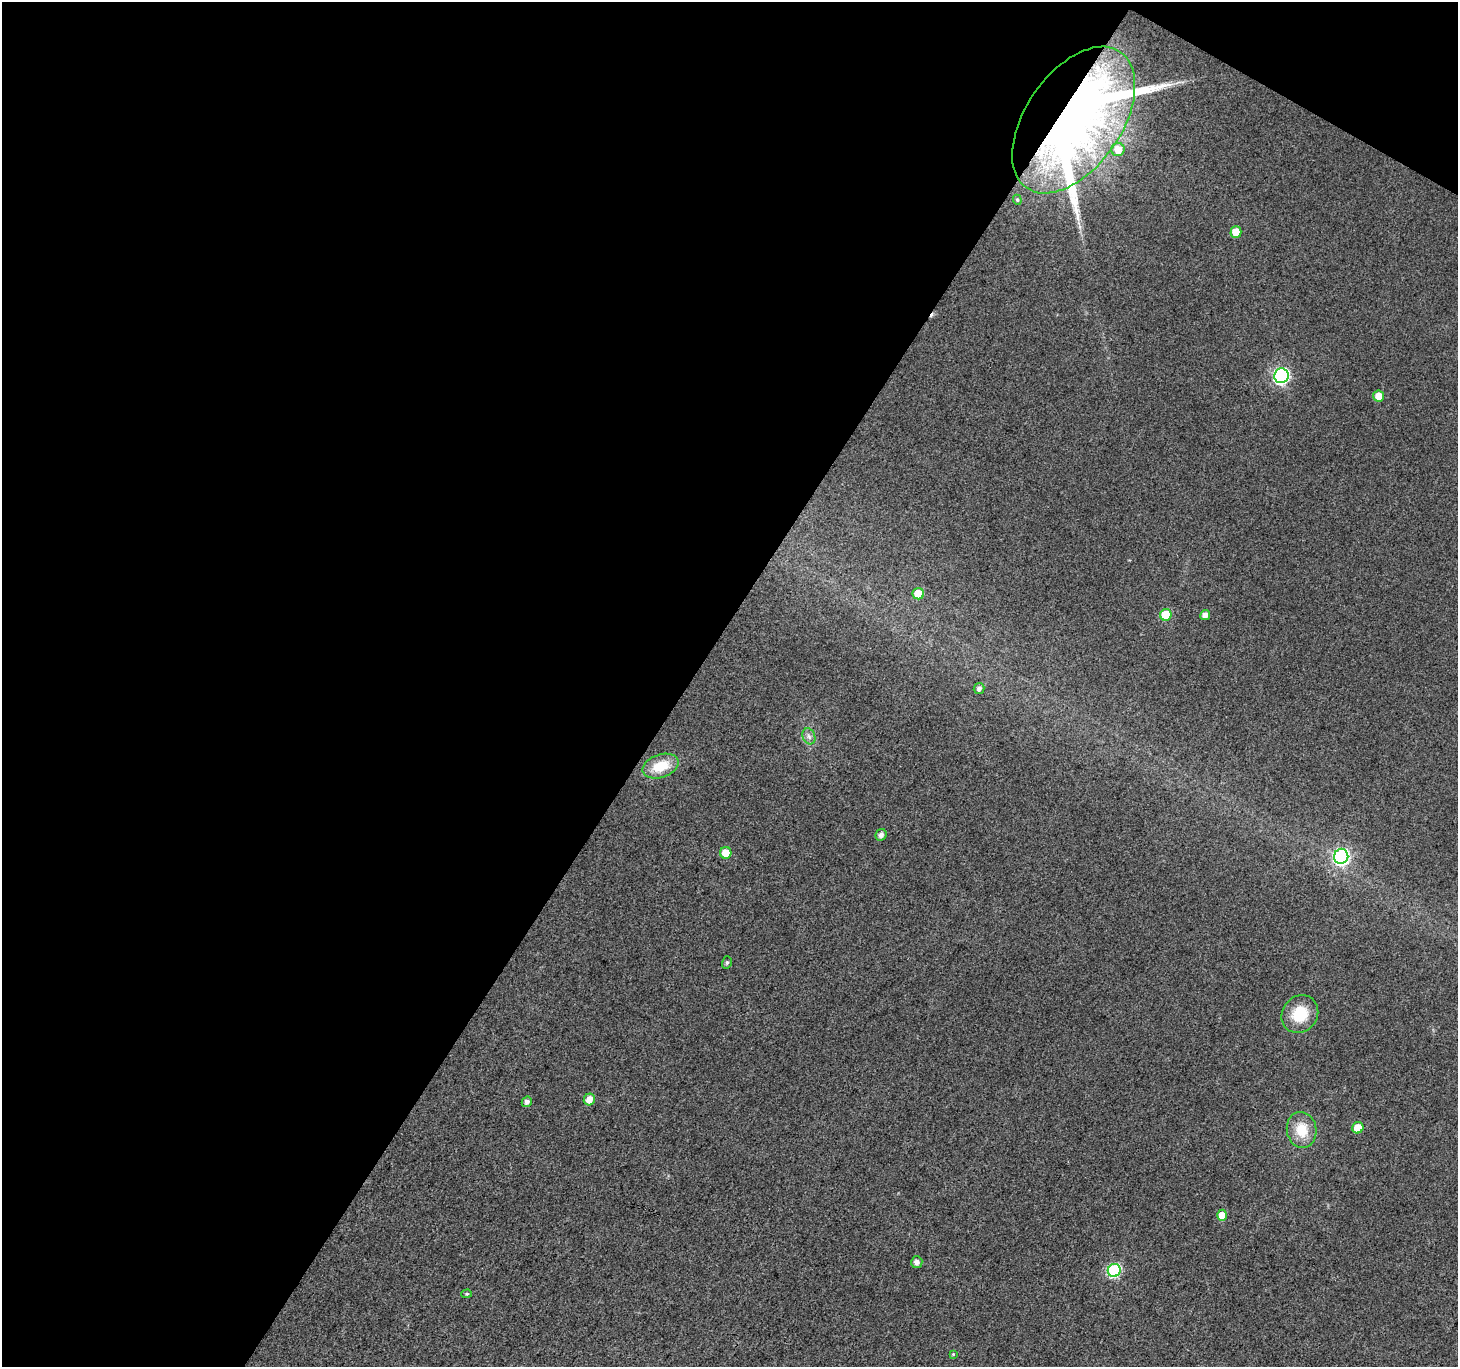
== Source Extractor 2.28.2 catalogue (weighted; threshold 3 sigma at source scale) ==
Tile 1 of 2 x 2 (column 1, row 1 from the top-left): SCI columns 3-1458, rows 1484-2848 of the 2916 x 2950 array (HDU 1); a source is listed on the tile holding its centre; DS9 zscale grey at full resolution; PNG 1460 x 1369 px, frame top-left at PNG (2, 2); each listed source drawn as its Kron ellipse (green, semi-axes under 4 px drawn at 4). Shown black and unused: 49% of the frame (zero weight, under 3 of 4 exposures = <1% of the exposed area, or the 3 px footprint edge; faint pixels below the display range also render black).
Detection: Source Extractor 2.28.2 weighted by HDU 2 'WHT'; one run over the whole footprint, this tile lists its part. Background 0.0356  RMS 0.011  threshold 0.0494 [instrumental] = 3 sigma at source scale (4.5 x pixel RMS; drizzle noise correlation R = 1.50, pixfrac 1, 0.0396/0.0396 arcsec/px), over >= 5 px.
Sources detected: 27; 1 cosmic-ray / hot-pixel residue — neither listed nor drawn; the other 26 listed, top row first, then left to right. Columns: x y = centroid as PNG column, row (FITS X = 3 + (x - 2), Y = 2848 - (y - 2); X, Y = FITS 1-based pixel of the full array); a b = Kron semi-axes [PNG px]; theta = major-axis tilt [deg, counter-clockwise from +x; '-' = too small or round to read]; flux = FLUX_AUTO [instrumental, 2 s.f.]
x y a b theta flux
1074 120 83 48 55 1400
1118 149 7 6 - 15
1017 200 5 4 - 1.6
1236 232 5 5 - 22
1281 376 7 7 - 240
1379 396 5 5 - 13
918 594 6 5 - 24
1166 615 6 6 - 39
1205 615 5 5 - 6.7
979 689 6 5 - 4.2
809 736 8 6 -68 4
661 766 19 11 18 29
881 835 6 5 - 4.6
726 853 6 6 - 14
1341 856 7 7 - 240
727 962 6 5 - 2
1300 1014 20 17 50 34
589 1100 6 5 - 11
527 1102 5 5 - 4
1358 1128 6 5 - 17
1302 1130 18 14 -80 25
1222 1215 6 5 - 14
917 1262 6 5 - 4.9
1114 1270 6 6 - 140
467 1294 5 4 - 1.7
953 1354 4 4 - 1
Overlapping masked pixels (flux is a lower limit): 1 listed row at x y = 1074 120